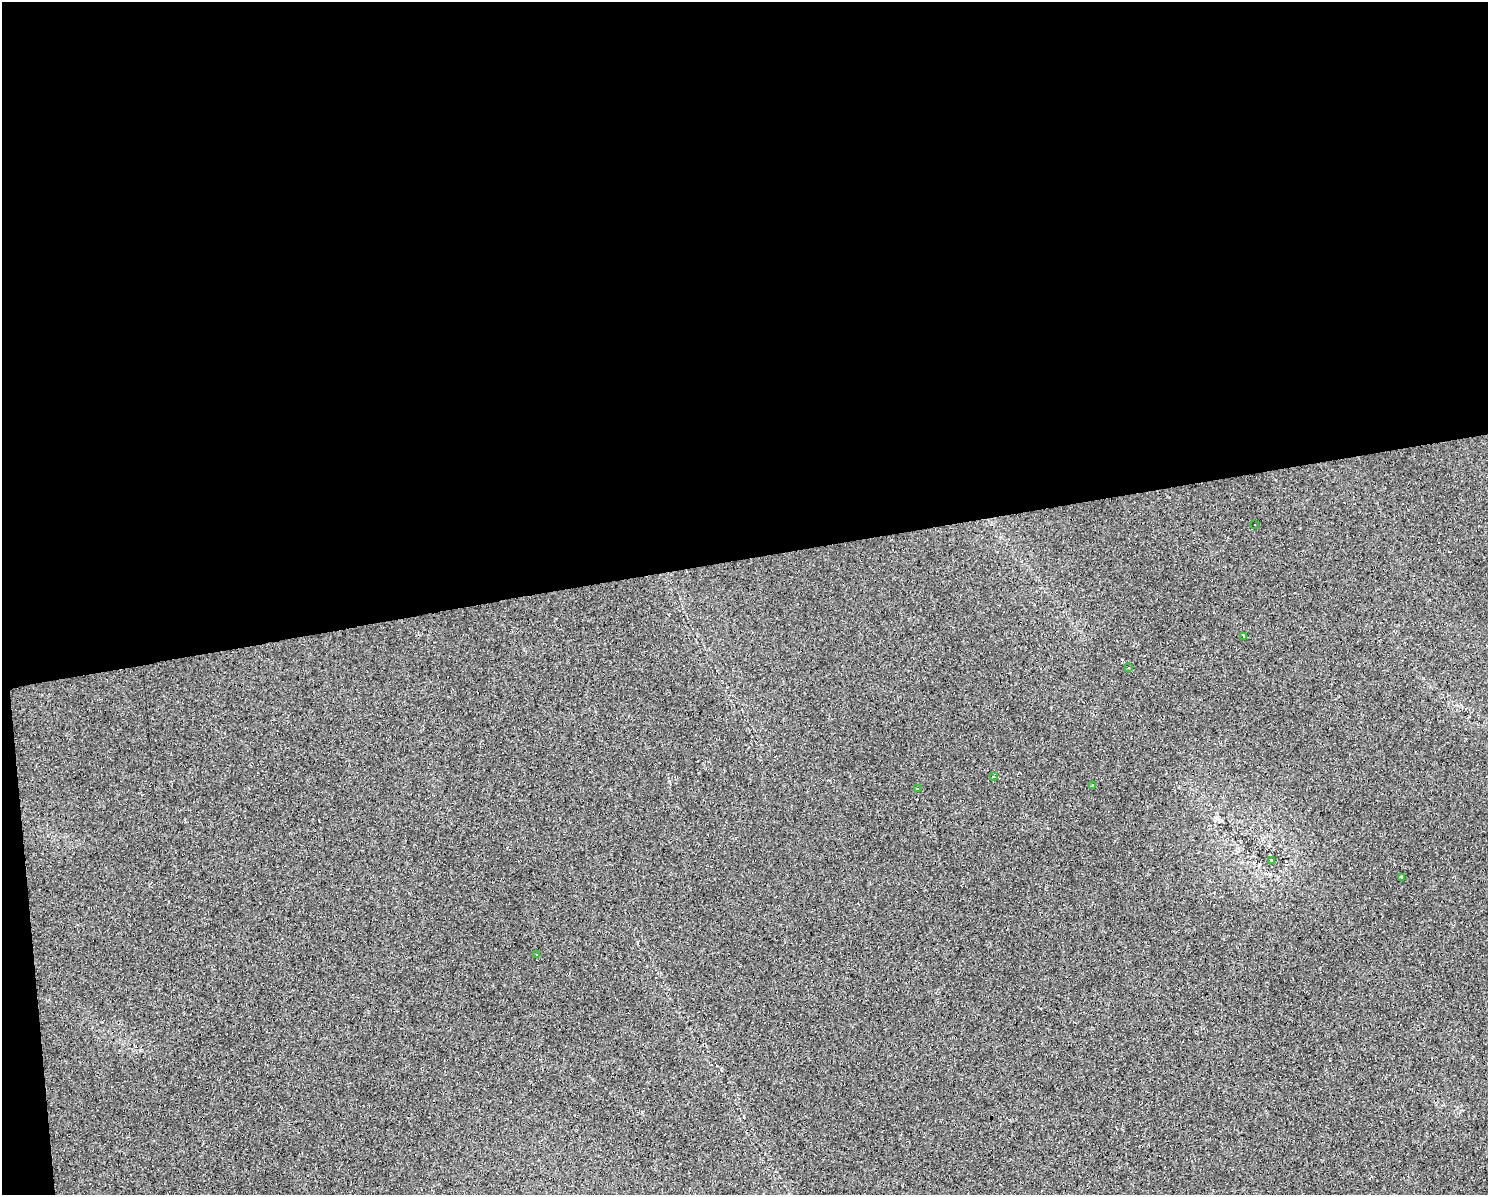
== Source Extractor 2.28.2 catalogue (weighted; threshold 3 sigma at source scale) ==
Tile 1 of 3 x 4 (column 1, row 1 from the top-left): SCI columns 63-1548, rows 3579-4771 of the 4537 x 4771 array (HDU 1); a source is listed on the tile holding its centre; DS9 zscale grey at full resolution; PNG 1490 x 1197 px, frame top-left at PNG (2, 2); each listed source drawn as its Kron ellipse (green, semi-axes under 4 px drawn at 4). Shown black and unused: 48% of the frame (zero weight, under 2 of 3 exposures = <1% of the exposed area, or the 3 px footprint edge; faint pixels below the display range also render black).
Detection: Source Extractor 2.28.2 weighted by HDU 2 'WHT'; one run over the whole footprint, this tile lists its part. Background 0.0262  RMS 0.0059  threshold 0.0264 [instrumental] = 3 sigma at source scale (4.5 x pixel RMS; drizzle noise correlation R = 1.50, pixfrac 1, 0.0396/0.0396 arcsec/px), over >= 5 px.
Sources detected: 12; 3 cosmic-ray / hot-pixel residue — neither listed nor drawn; the other 9 listed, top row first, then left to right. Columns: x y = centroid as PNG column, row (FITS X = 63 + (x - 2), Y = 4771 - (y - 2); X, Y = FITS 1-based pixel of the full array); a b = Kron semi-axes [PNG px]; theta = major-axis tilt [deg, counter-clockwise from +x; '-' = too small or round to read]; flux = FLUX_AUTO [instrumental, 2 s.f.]
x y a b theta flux
1255 525 3 2 - 0.36
1243 636 3 2 - 42
1129 668 3 2 - 0.71
993 776 3 3 - 0.66
1093 786 4 3 - 3.2
917 789 4 3 - 6.4
1272 860 3 3 - 1.5
1402 877 4 3 - 3.3
536 954 3 3 - 1.4